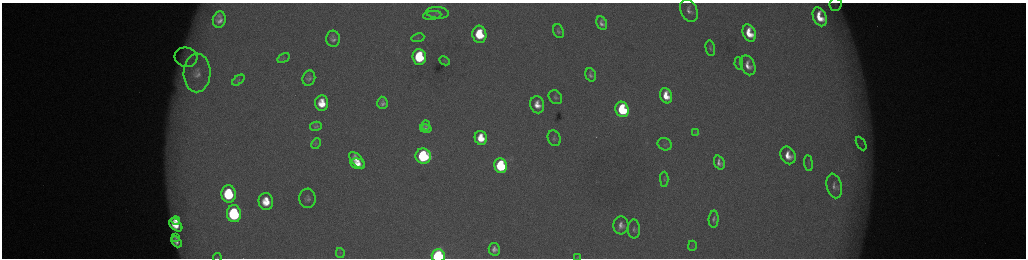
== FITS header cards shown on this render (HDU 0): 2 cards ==
NAXIS1  =                 2048 /fastest changing axis
NAXIS2  =                  512 /next to fastest changing axis

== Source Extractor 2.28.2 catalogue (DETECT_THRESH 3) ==
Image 2048 x 512 px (HDU 0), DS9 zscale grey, zoomed out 1/2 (1 PNG px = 2 x 2 image px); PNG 1028 x 260 px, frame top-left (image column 1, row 511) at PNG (2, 3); each listed source drawn as its Kron ellipse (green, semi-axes under 4 px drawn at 4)
Background 177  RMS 2.1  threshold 6.21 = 3 sigma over >= 5 px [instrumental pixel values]
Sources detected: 69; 5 cannot appear on this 1/2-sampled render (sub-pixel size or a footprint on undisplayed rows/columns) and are neither listed nor drawn; the other 64 listed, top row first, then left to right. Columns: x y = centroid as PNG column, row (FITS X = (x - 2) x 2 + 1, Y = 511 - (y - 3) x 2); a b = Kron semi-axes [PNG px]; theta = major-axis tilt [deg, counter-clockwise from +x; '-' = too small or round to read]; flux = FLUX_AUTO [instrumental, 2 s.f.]
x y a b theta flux
835 4 7 6 - 1200
689 10 12 8 -66 3300
437 13 11 5 -5 1900
432 15 9 4 7 1000
820 17 10 6 -66 11000
219 20 8 6 81 3500
602 23 7 5 -63 2300
558 31 7 5 -69 1100
749 33 9 6 -66 11000
479 34 8 7 - 23000
418 38 7 4 8 830
333 39 8 7 - 2300
710 48 8 4 -79 970
186 57 11 9 -15 4200
419 57 8 6 -86 34000
283 58 6 4 33 660
445 61 5 2 - 340
739 63 6 3 -82 540
748 65 10 7 -66 4500
197 73 19 13 89 8500
591 75 7 5 -73 1600
309 78 8 6 74 1700
238 80 7 3 39 670
666 96 8 6 -69 9100
555 97 7 6 - 1200
322 103 8 6 -87 10000
382 103 6 5 - 2000
537 105 8 7 - 5700
622 109 8 6 -72 39000
316 126 6 4 14 1100
426 126 5 4 - 730
426 128 6 4 -13 1700
695 133 3 2 - 300
481 138 7 6 - 11000
554 138 8 6 -69 1300
861 143 7 4 -60 1300
316 144 5 3 - 380
665 144 7 6 - 950
788 155 9 7 -64 6800
423 156 8 7 - 57000
357 160 10 5 -49 5700
719 163 7 5 -70 2600
808 163 8 3 -84 630
358 164 7 5 -15 5700
501 166 7 6 - 49000
664 179 7 4 -89 760
834 186 12 7 -76 2700
229 194 9 7 -85 35000
308 198 10 8 -88 2100
266 201 8 7 - 11000
234 214 8 7 - 60000
714 219 8 5 87 1400
176 220 4 3 - 3400
176 225 8 5 -44 9000
621 225 9 7 86 3600
634 229 9 6 -89 1500
176 237 4 3 - 1000
176 242 6 4 -47 2400
692 246 5 2 - 370
494 249 6 5 - 2800
340 253 5 2 - 350
438 256 6 6 - 110000
217 257 4 3 - 340
577 257 3 2 - 190
At the frame edge (FLAGS 8, measured only in part): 3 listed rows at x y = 438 256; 217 257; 577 257
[5 sub-pixel or undisplayed-footprint detections neither listed nor drawn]